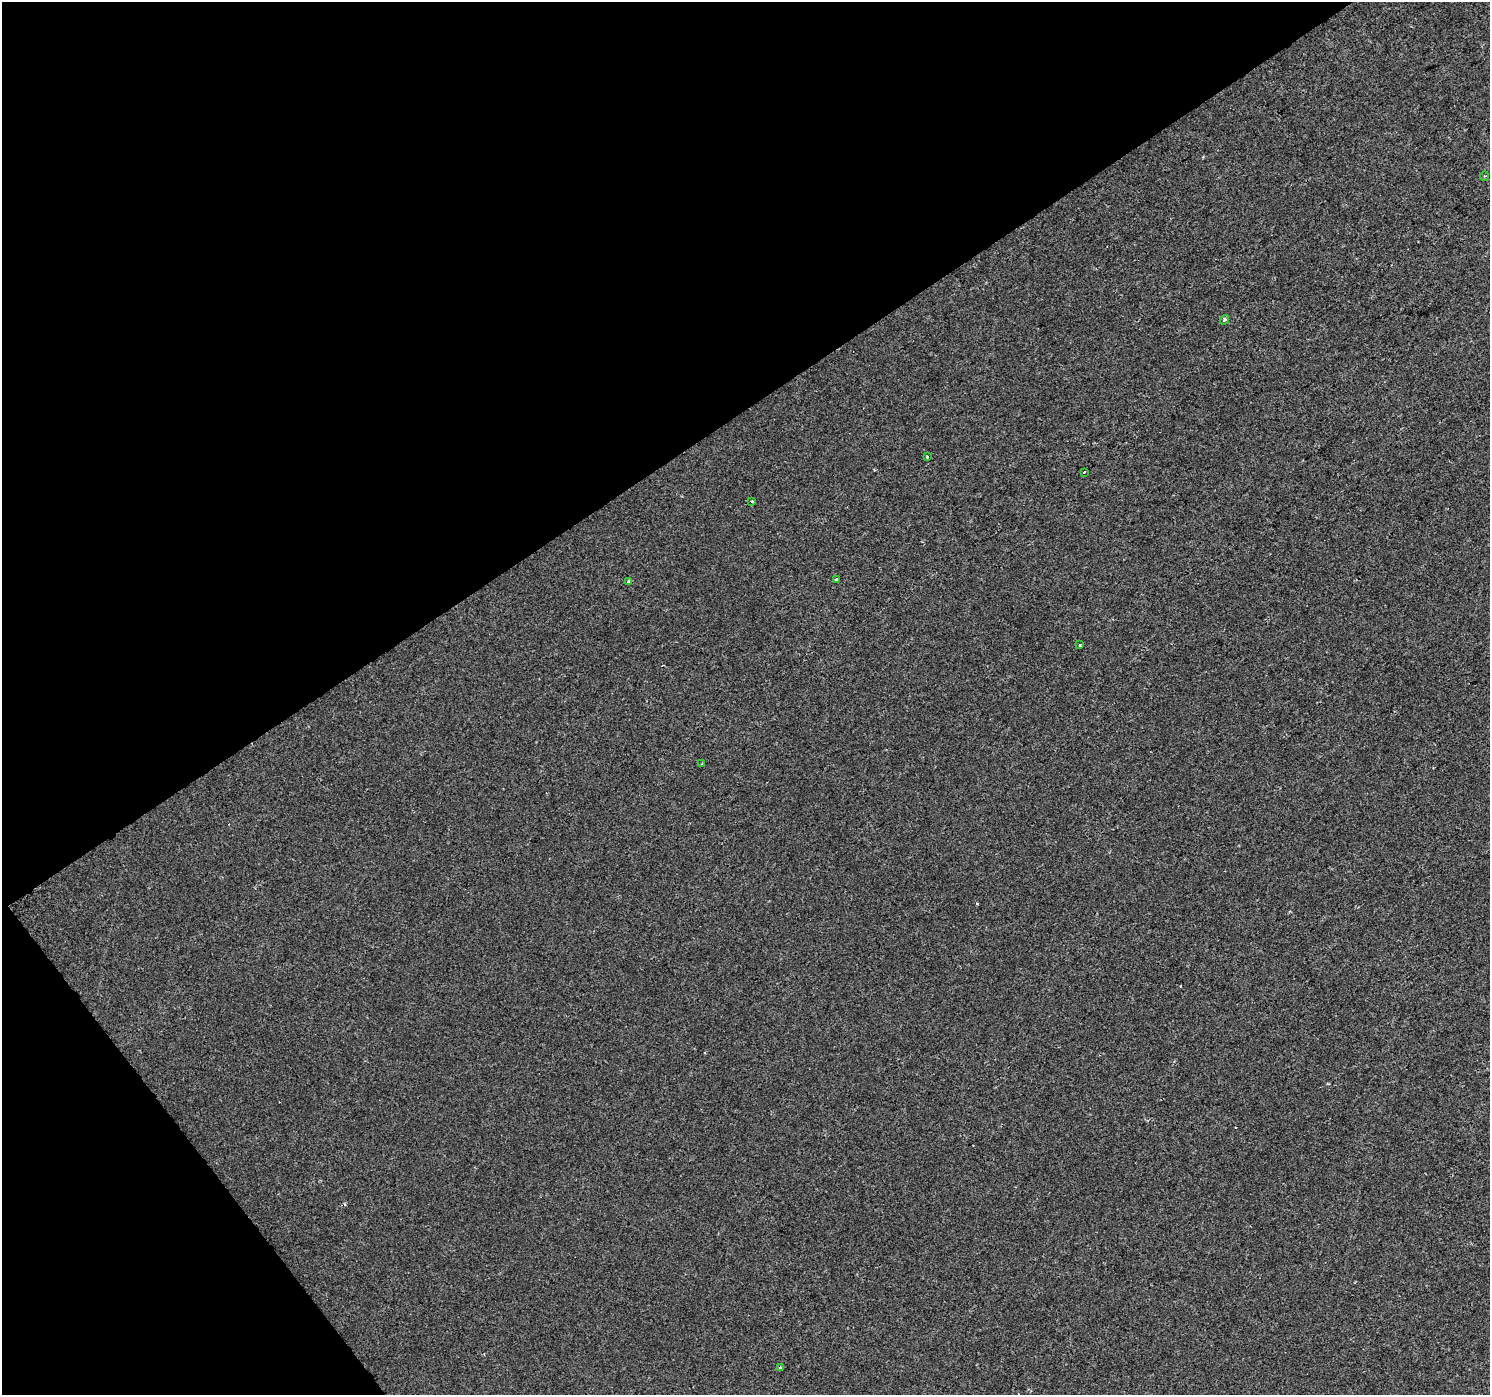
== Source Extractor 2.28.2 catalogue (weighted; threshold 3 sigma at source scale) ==
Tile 5 of 4 x 4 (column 1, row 2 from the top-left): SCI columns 1-1488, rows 2914-4306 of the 5957 x 5890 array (HDU 1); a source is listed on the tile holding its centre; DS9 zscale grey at full resolution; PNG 1492 x 1397 px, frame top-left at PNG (2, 2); each listed source drawn as its Kron ellipse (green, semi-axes under 4 px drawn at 4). Shown black and unused: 34% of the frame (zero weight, under 2 of 3 exposures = <1% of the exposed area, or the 3 px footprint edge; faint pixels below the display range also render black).
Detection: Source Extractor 2.28.2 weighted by HDU 2 'WHT'; one run over the whole footprint, this tile lists its part. Background 1.43e-04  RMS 0.0046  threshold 0.0205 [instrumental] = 3 sigma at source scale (4.5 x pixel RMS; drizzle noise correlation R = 1.50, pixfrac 1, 0.0396/0.0396 arcsec/px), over >= 5 px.
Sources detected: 10; all 10 listed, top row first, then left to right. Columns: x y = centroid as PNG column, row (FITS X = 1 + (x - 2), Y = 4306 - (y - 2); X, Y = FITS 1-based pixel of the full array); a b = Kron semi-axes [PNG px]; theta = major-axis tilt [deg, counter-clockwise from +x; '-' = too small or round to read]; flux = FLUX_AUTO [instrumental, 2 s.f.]
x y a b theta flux
1484 176 5 3 - 0.44
1225 320 5 4 - 0.81
927 457 3 3 - 0.6
1084 472 3 2 - 1.1
752 501 3 3 - 0.71
836 579 3 3 - 1.1
629 581 4 3 - 2.7
1080 645 3 3 - 0.58
702 764 4 3 - 1.7
780 1368 3 3 - 0.84